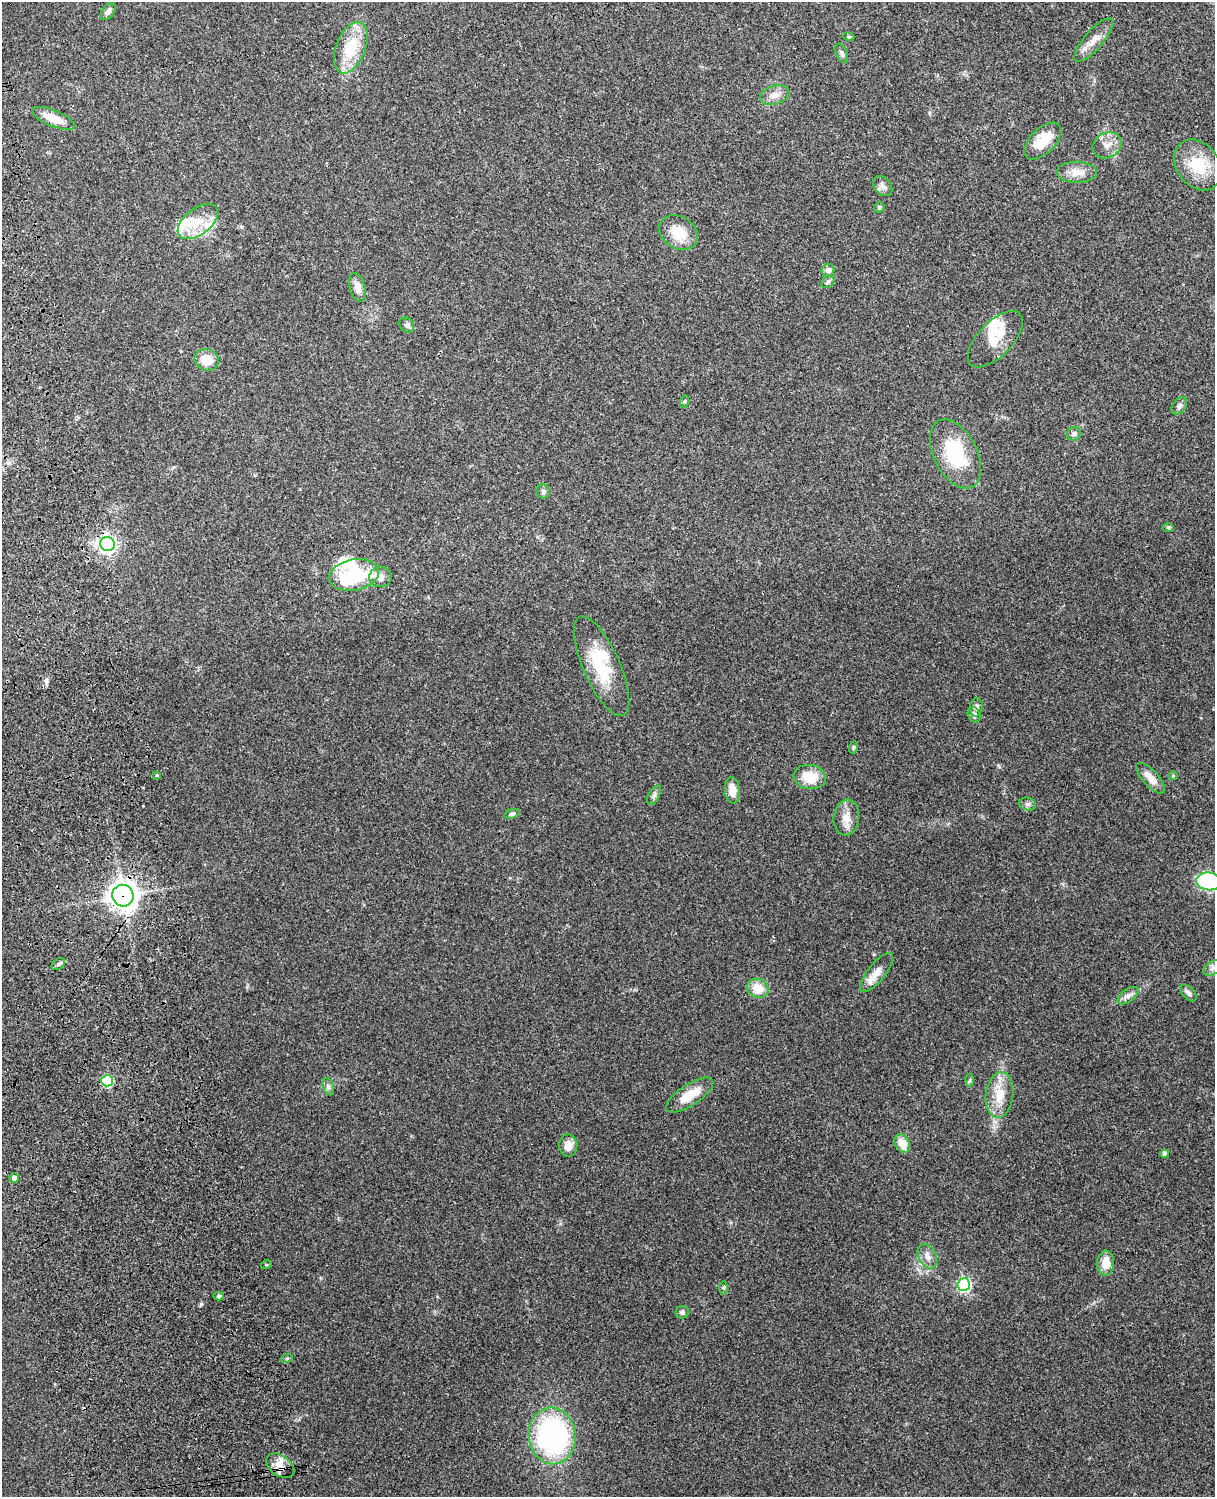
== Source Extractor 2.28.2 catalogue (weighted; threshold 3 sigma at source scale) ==
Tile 7 of 4 x 3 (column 3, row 2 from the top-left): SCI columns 2543-3755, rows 1661-3155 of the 5088 x 4928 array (HDU 1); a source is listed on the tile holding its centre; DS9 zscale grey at full resolution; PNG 1217 x 1499 px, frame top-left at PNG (2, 2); each listed source drawn as its Kron ellipse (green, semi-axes under 4 px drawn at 4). Shown black and unused: <1% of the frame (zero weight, under 3 of 4 exposures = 6% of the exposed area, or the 3 px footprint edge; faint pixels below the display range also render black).
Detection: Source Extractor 2.28.2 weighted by HDU 2 'WHT'; one run over the whole footprint, this tile lists its part. Background 0.24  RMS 0.0087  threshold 0.0389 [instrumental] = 3 sigma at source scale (4.5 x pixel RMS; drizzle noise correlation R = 1.50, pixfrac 1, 0.05/0.05 arcsec/px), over >= 5 px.
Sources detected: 78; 3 inside a brighter object's white glare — neither listed nor drawn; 5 inside a brighter listed object's ellipse — not listed separately; the other 70 listed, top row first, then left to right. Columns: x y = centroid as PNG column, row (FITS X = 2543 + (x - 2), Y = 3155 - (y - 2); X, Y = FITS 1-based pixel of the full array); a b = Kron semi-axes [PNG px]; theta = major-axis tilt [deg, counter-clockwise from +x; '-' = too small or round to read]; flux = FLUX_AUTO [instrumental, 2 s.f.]
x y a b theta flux
108 12 9 6 54 3.5
849 37 5 3 - 0.84
1094 40 27 9 49 10
351 48 27 14 68 33
841 53 10 5 -66 2.5
775 95 15 9 16 6.6
53 118 22 8 -22 15
1043 141 23 12 44 21
1107 145 15 12 31 8.6
1198 165 27 21 -53 32
1077 172 20 10 -2 9.5
883 186 11 8 -49 4.2
879 207 6 4 45 1.1
198 222 23 13 37 19
678 233 20 16 -33 19
828 270 6 6 - 3.8
828 282 7 5 38 2.1
357 287 14 7 -75 7.5
407 325 8 6 -48 2.3
995 339 35 17 46 21
207 360 12 10 -17 15
685 401 6 4 70 1.1
1179 406 10 6 52 2.7
1074 434 7 6 - 3.1
956 454 37 21 -63 51
543 491 7 7 - 2.4
1168 527 6 4 -1 1
108 544 7 7 - 280
354 575 25 15 10 70
380 577 11 10 - 6.5
602 666 54 18 -66 38
976 707 9 6 85 2.8
974 715 8 6 -69 3.1
854 747 6 4 71 1.1
157 775 4 3 - 0.97
1173 776 5 4 - 1
810 777 16 12 -9 19
1151 778 19 8 -47 9.8
732 790 13 7 -83 9.7
654 795 10 5 60 2.5
1028 804 8 6 -14 2.7
512 814 8 4 16 1.7
846 818 18 13 84 10
1209 881 12 9 -7 100
123 896 11 10 - 790
58 964 8 5 38 2
1212 968 10 6 38 3.4
877 972 24 9 52 9.7
758 988 11 9 -26 15
1188 993 10 6 -47 2.7
1128 996 12 6 36 4
970 1080 6 4 87 1.2
107 1081 6 5 - 64
328 1087 9 5 -70 2.4
690 1095 27 10 33 17
999 1095 23 13 83 18
902 1144 10 7 -62 11
568 1146 11 9 -87 8.2
1164 1154 4 4 - 3.1
14 1178 5 4 - 3.5
927 1256 13 8 -63 5.4
1106 1263 12 8 87 11
266 1265 5 3 - 0.78
964 1285 6 6 - 130
724 1288 6 4 90 1.2
219 1296 5 4 - 1.7
682 1312 7 6 - 2.8
287 1358 6 4 20 1.1
552 1436 28 23 -83 170
280 1466 16 10 -35 8.5
Overlapping masked pixels (flux is a lower limit): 4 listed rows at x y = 108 544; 123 896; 107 1081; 280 1466
Isophote crosses this tile's border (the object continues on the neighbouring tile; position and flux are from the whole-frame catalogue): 1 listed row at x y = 1209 881
Unlisted compact peaks at least as high as the median listed source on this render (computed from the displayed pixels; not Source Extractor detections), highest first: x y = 201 1304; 46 681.